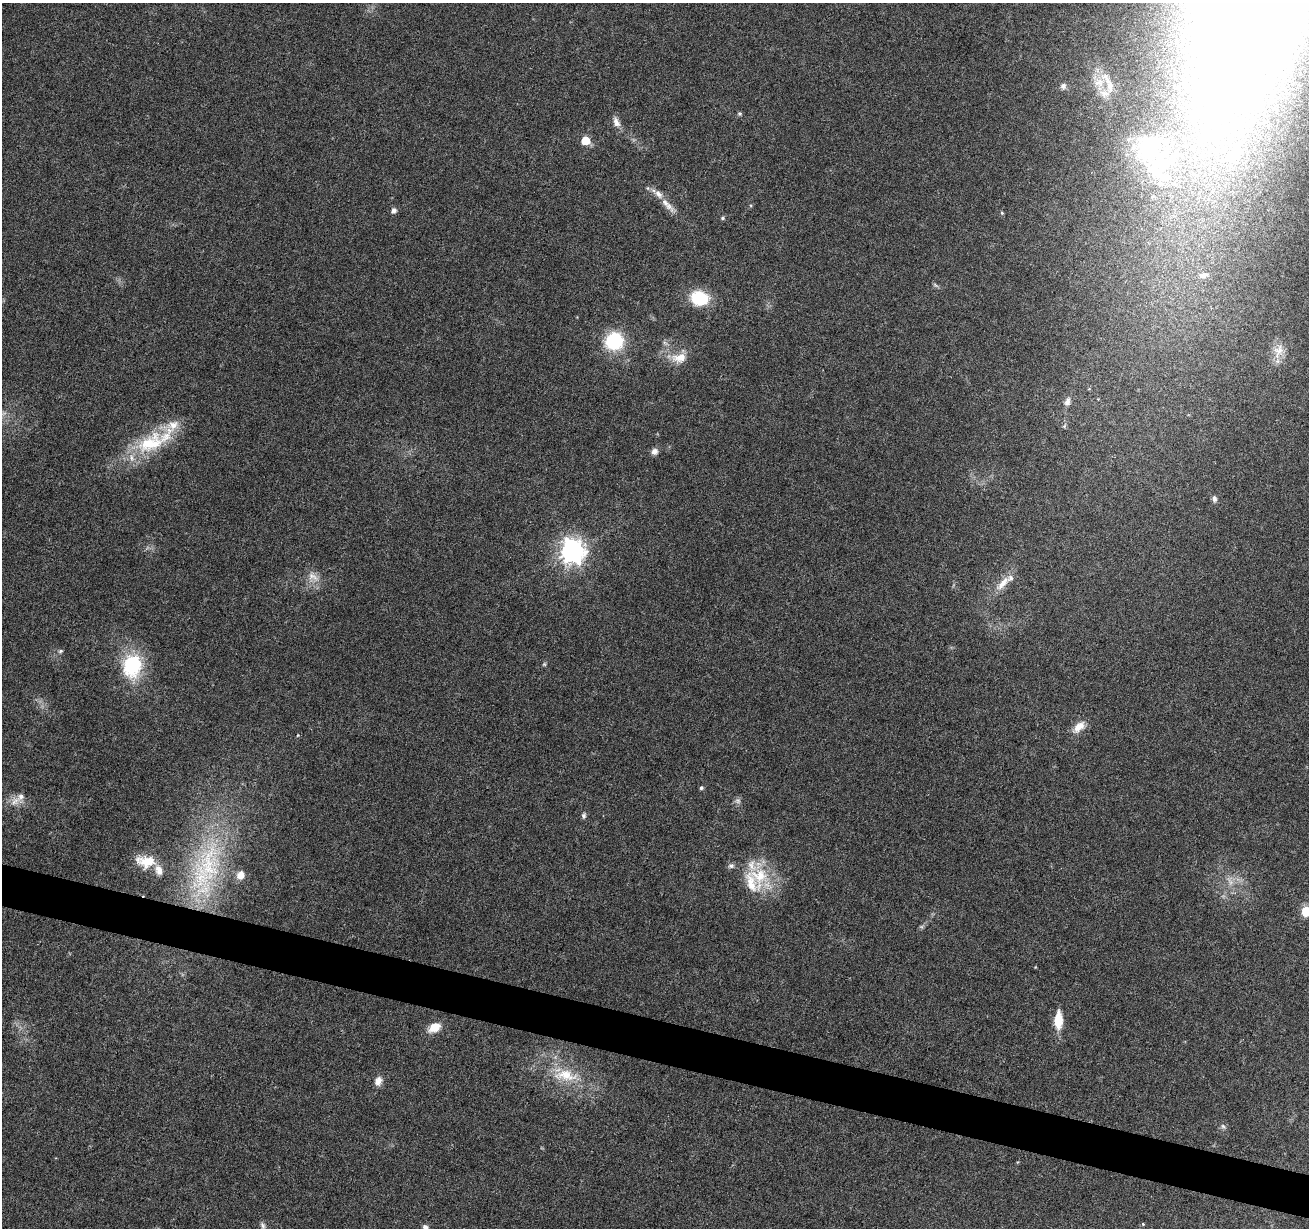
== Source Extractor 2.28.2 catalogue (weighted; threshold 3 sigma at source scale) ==
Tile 6 of 4 x 4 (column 2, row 2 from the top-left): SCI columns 1309-2615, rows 2672-3897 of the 5239 x 5405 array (HDU 1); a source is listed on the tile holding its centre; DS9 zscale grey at full resolution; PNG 1311 x 1230 px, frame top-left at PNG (2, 3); no overlay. Shown black and unused: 3% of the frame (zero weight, under 3 of 6 exposures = <1% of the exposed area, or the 3 px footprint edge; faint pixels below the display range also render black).
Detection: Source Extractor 2.28.2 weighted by HDU 2 'WHT'; one run over the whole footprint, this tile lists its part. Background 0.0128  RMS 0.0022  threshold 0.00881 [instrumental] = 3 sigma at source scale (4.09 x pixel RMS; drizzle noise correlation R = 1.36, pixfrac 0.8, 0.0396/0.0396 arcsec/px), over >= 5 px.
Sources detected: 65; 2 too faint to see at this stretch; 3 inside a brighter object's white glare — not listed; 13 inside a brighter listed object's ellipse — not listed separately; the other 47 listed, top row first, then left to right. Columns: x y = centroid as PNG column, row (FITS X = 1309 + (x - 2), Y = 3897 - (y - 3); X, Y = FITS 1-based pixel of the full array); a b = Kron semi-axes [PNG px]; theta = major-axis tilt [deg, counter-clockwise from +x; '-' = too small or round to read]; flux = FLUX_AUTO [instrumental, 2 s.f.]
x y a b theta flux
1099 82 15 12 4 2.5
1063 86 8 7 - 0.73
1104 93 16 9 -10 1.7
740 114 5 5 - 0.37
616 122 15 8 -68 1.4
585 141 5 5 - 6.8
1234 155 31 16 22 8.6
1159 163 44 34 -37 21
669 206 22 8 -48 2
394 210 5 5 - 0.94
1002 213 5 4 - 0.24
723 218 5 4 - 0.31
1203 275 15 9 12 1.7
935 285 9 4 -36 0.37
699 298 17 14 -16 9.6
614 341 13 12 - 16
1278 351 23 13 72 3
679 358 22 13 9 3.4
1067 402 11 7 75 1.1
1064 426 8 4 59 0.38
151 443 48 26 35 14
655 451 8 8 - 0.94
1214 499 9 6 -89 0.68
572 551 9 8 - 170
313 576 18 10 -35 2.2
1003 583 28 10 47 3
60 651 7 5 16 0.39
544 664 6 5 - 0.29
132 666 29 23 80 14
1079 727 19 10 42 2.3
298 735 5 3 - 0.17
701 788 5 5 - 0.38
15 801 17 10 28 2
584 816 8 5 84 0.48
146 861 25 14 -6 4.7
208 864 82 36 84 32
731 866 9 7 13 0.61
759 876 33 28 -69 9.9
1307 911 6 6 - 12
921 927 7 4 18 0.34
1058 1020 20 9 88 4.2
434 1027 13 8 29 3.4
565 1075 37 17 -5 7.6
378 1081 11 8 74 1.4
1223 1126 8 5 -42 0.46
263 1225 11 6 -72 0.76
425 1227 8 6 -16 0.63
Isophote crosses this tile's border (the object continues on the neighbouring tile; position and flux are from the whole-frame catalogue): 3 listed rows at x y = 1307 911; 263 1225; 425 1227